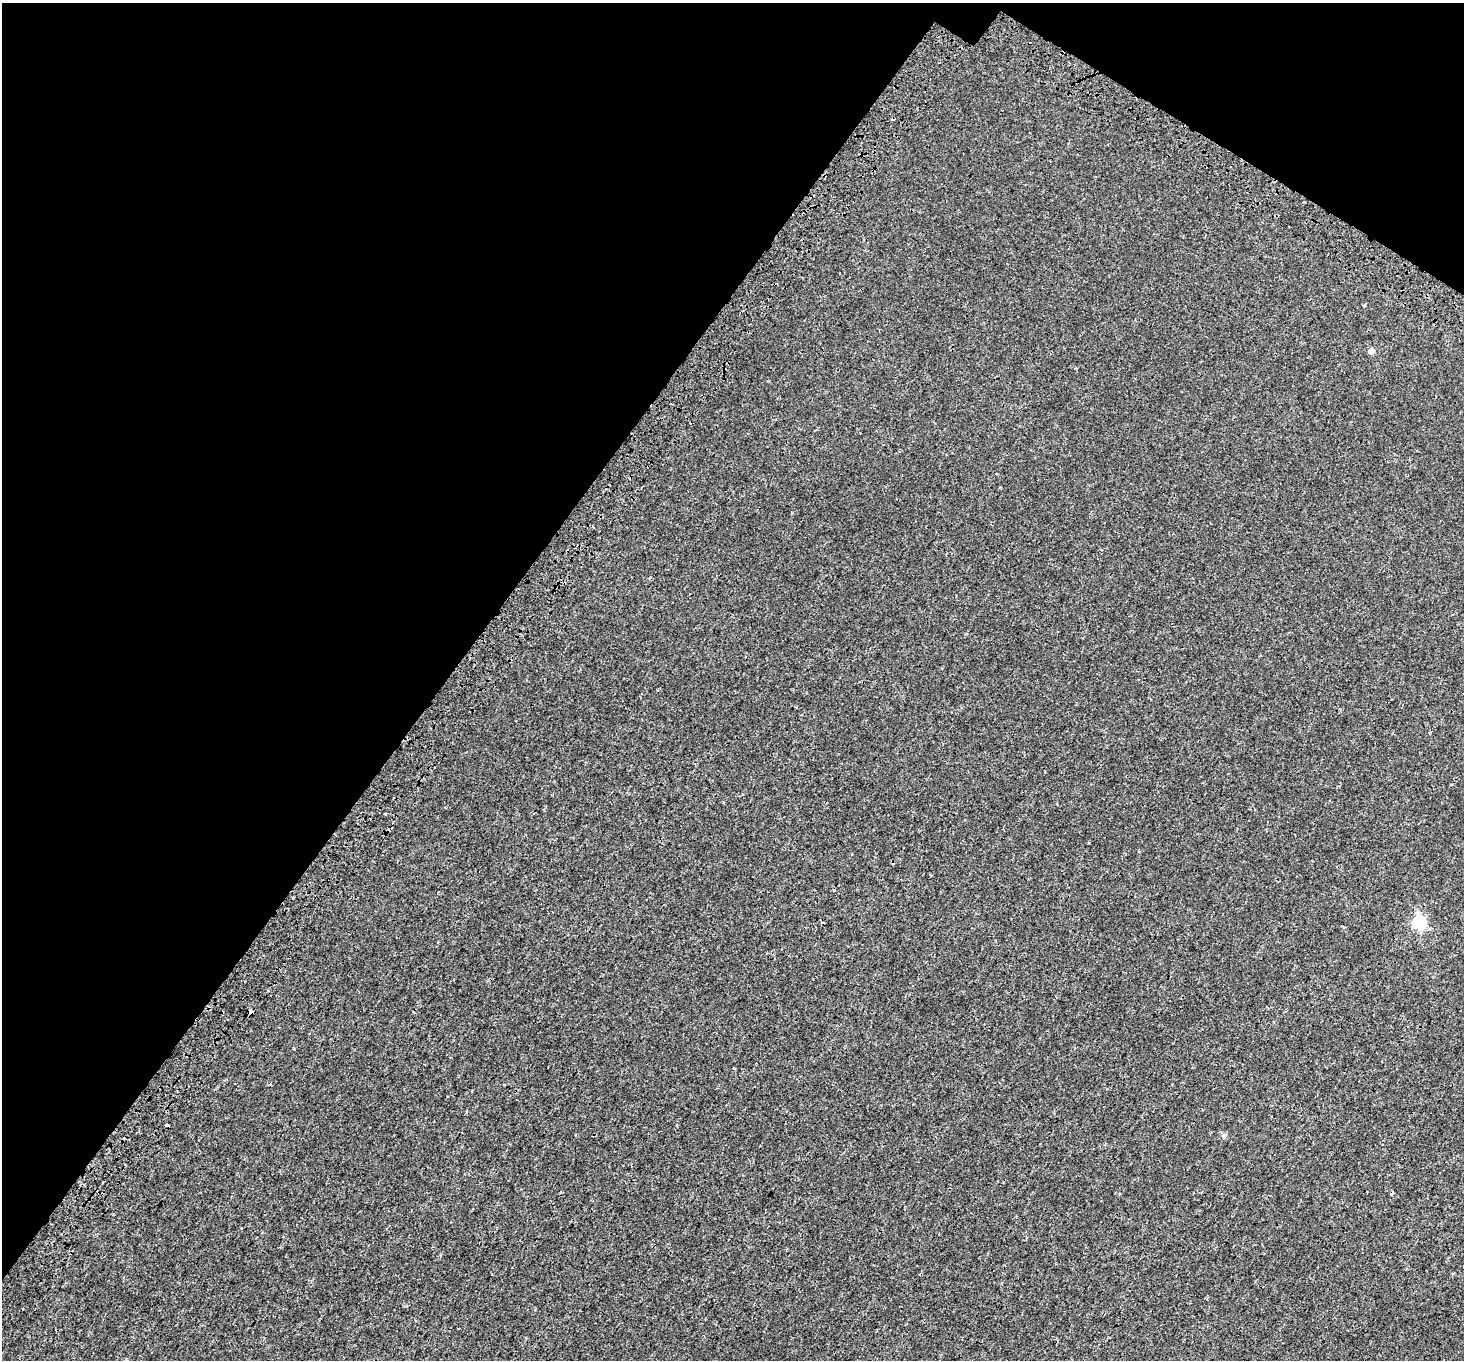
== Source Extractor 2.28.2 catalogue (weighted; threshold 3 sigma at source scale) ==
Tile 2 of 4 x 4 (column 2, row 1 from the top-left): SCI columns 1591-3052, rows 4413-5770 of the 6113 x 6170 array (HDU 1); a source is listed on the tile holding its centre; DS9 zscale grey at full resolution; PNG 1466 x 1362 px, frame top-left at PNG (2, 3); no overlay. Shown black and unused: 34% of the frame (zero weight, under 3 of 4 exposures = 9% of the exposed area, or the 3 px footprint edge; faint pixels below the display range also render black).
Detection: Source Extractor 2.28.2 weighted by HDU 2 'WHT'; one run over the whole footprint, this tile lists its part. Background 0.00138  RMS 0.0014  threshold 0.00615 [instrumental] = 3 sigma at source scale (4.5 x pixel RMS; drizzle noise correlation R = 1.50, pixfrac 1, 0.0396/0.0396 arcsec/px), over >= 5 px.
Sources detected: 6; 2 cosmic-ray / hot-pixel residue — not listed; the other 4 listed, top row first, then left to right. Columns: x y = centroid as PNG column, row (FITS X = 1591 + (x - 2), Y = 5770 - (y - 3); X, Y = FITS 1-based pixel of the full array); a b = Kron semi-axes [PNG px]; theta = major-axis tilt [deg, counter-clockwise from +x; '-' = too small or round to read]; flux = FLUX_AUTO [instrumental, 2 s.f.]
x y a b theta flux
1371 351 5 5 - 0.84
385 814 2 2 - 0.13
1419 923 6 6 - 18
1224 1135 7 6 - 0.33